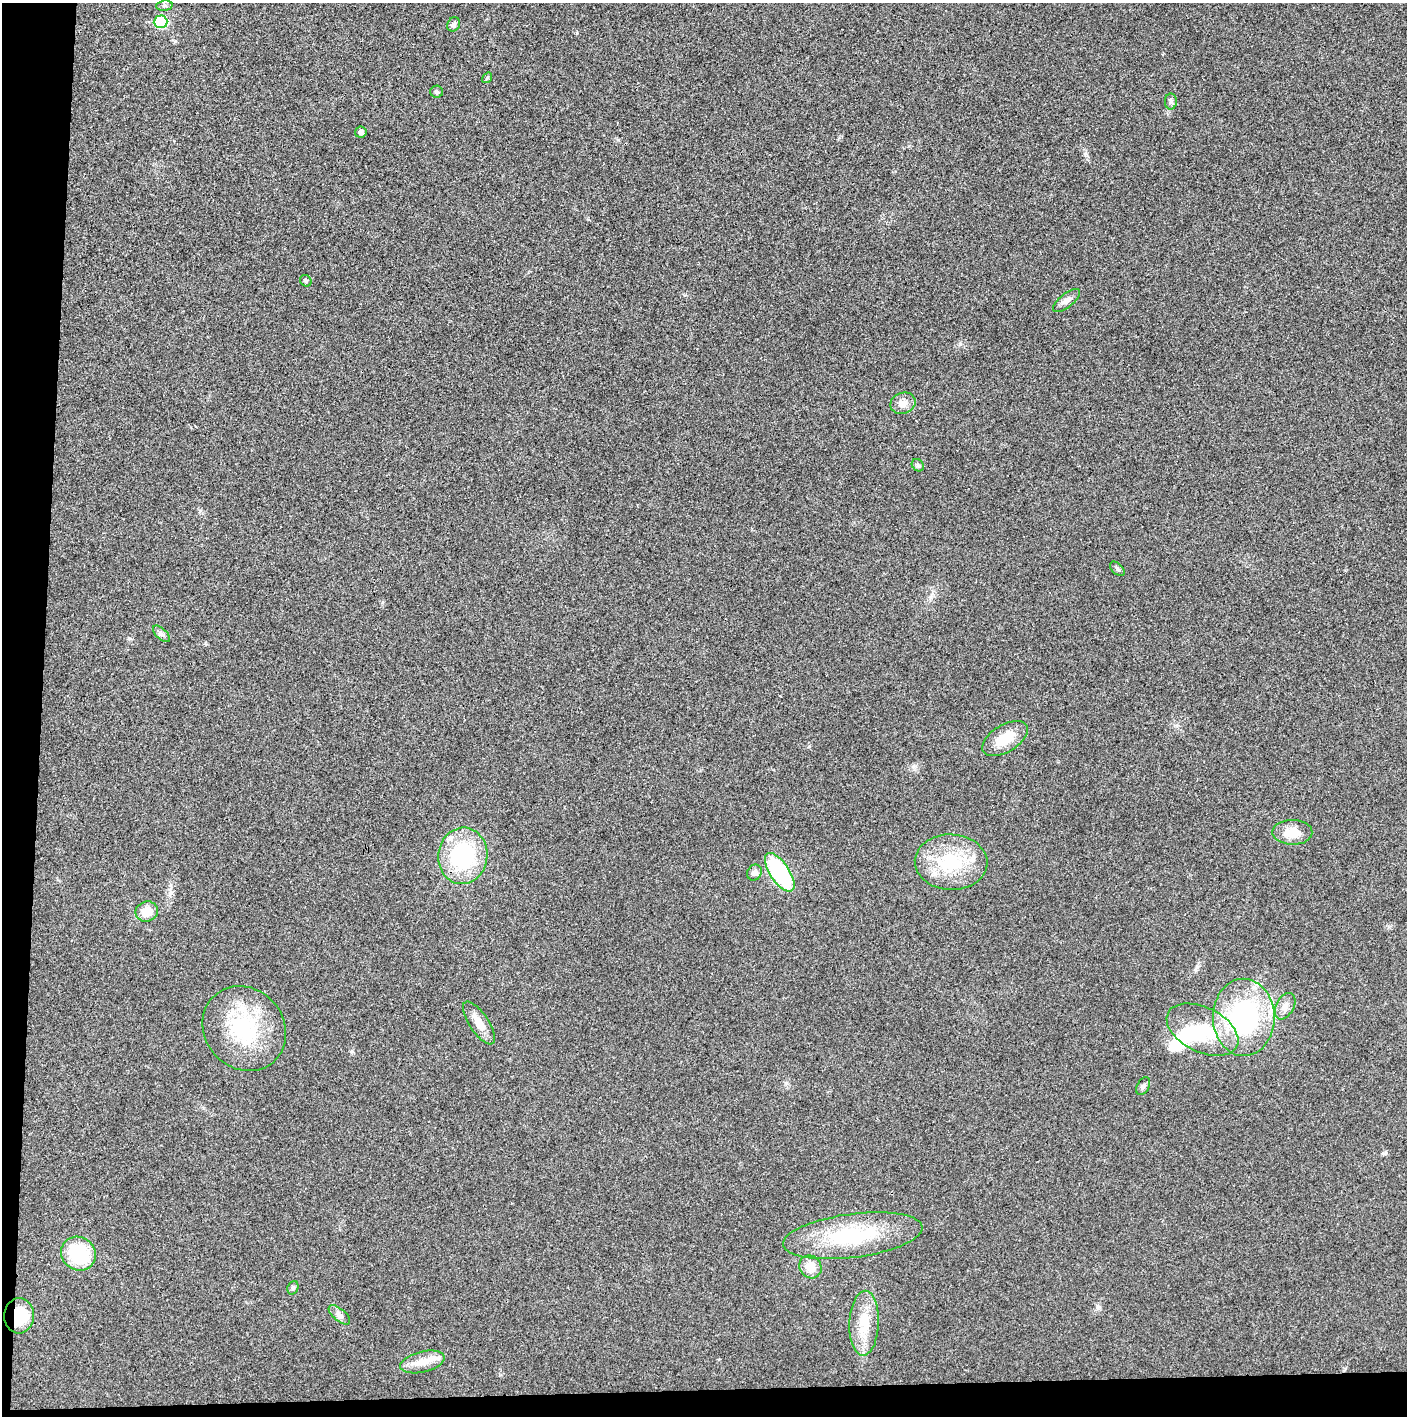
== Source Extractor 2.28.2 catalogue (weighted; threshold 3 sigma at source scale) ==
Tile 7 of 3 x 3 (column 1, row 3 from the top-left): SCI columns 9-1413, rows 1-1414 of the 4227 x 4252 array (HDU 1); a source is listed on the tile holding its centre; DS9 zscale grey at full resolution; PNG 1409 x 1418 px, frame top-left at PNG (2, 3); each listed source drawn as its Kron ellipse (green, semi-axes under 4 px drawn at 4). Shown black and unused: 5% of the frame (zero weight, under 3 of 4 exposures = <1% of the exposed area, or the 3 px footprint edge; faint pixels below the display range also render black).
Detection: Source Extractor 2.28.2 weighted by HDU 2 'WHT'; one run over the whole footprint, this tile lists its part. Background 0.0248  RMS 0.006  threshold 0.0269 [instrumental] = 3 sigma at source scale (4.5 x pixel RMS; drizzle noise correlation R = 1.50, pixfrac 1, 0.05/0.05 arcsec/px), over >= 5 px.
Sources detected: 37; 2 inside a brighter object's white glare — neither listed nor drawn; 1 inside a brighter listed object's ellipse — not listed separately; the other 34 listed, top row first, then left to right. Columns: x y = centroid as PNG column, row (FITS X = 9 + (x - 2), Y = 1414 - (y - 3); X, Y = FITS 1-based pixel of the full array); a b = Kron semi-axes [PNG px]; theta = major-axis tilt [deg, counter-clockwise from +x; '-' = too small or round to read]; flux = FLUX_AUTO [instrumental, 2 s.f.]
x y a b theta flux
164 6 8 5 6 1.3
161 22 7 6 - 35
454 24 7 6 - 1.7
487 78 6 4 55 0.69
436 92 6 6 - 1.2
1171 101 8 6 -90 1.5
361 132 6 5 - 2.5
306 281 6 5 - 1.1
1066 300 16 6 39 3.1
903 403 13 10 22 4.6
918 465 7 5 -46 1.2
1117 569 9 5 -44 1.4
162 634 10 5 -43 1.9
1005 738 25 13 31 15
1292 832 20 12 0 10
463 856 28 24 82 55
951 862 36 28 -2 37
780 872 22 9 -56 64
754 873 8 7 - 2.6
147 911 11 10 - 9.1
1285 1006 14 9 61 4.2
1244 1017 39 31 -89 92
479 1023 25 9 -56 7.9
244 1029 44 39 -49 51
1202 1030 38 22 -26 35
1143 1086 9 6 60 1.6
853 1236 70 22 7 52
78 1254 18 16 -36 33
810 1267 12 10 -51 8.4
293 1288 7 5 69 1.2
339 1315 13 6 -40 2.6
19 1316 17 15 87 19
864 1323 32 14 88 16
422 1362 23 10 13 8.1
Overlapping masked pixels (flux is a lower limit): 1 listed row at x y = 19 1316
Unlisted compact peaks at least as high as the median listed source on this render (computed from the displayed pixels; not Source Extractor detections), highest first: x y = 129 638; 577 33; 960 344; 1383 1153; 809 746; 352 1051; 175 41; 1085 154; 205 643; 913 766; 1097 1306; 1389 927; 200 511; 588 219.